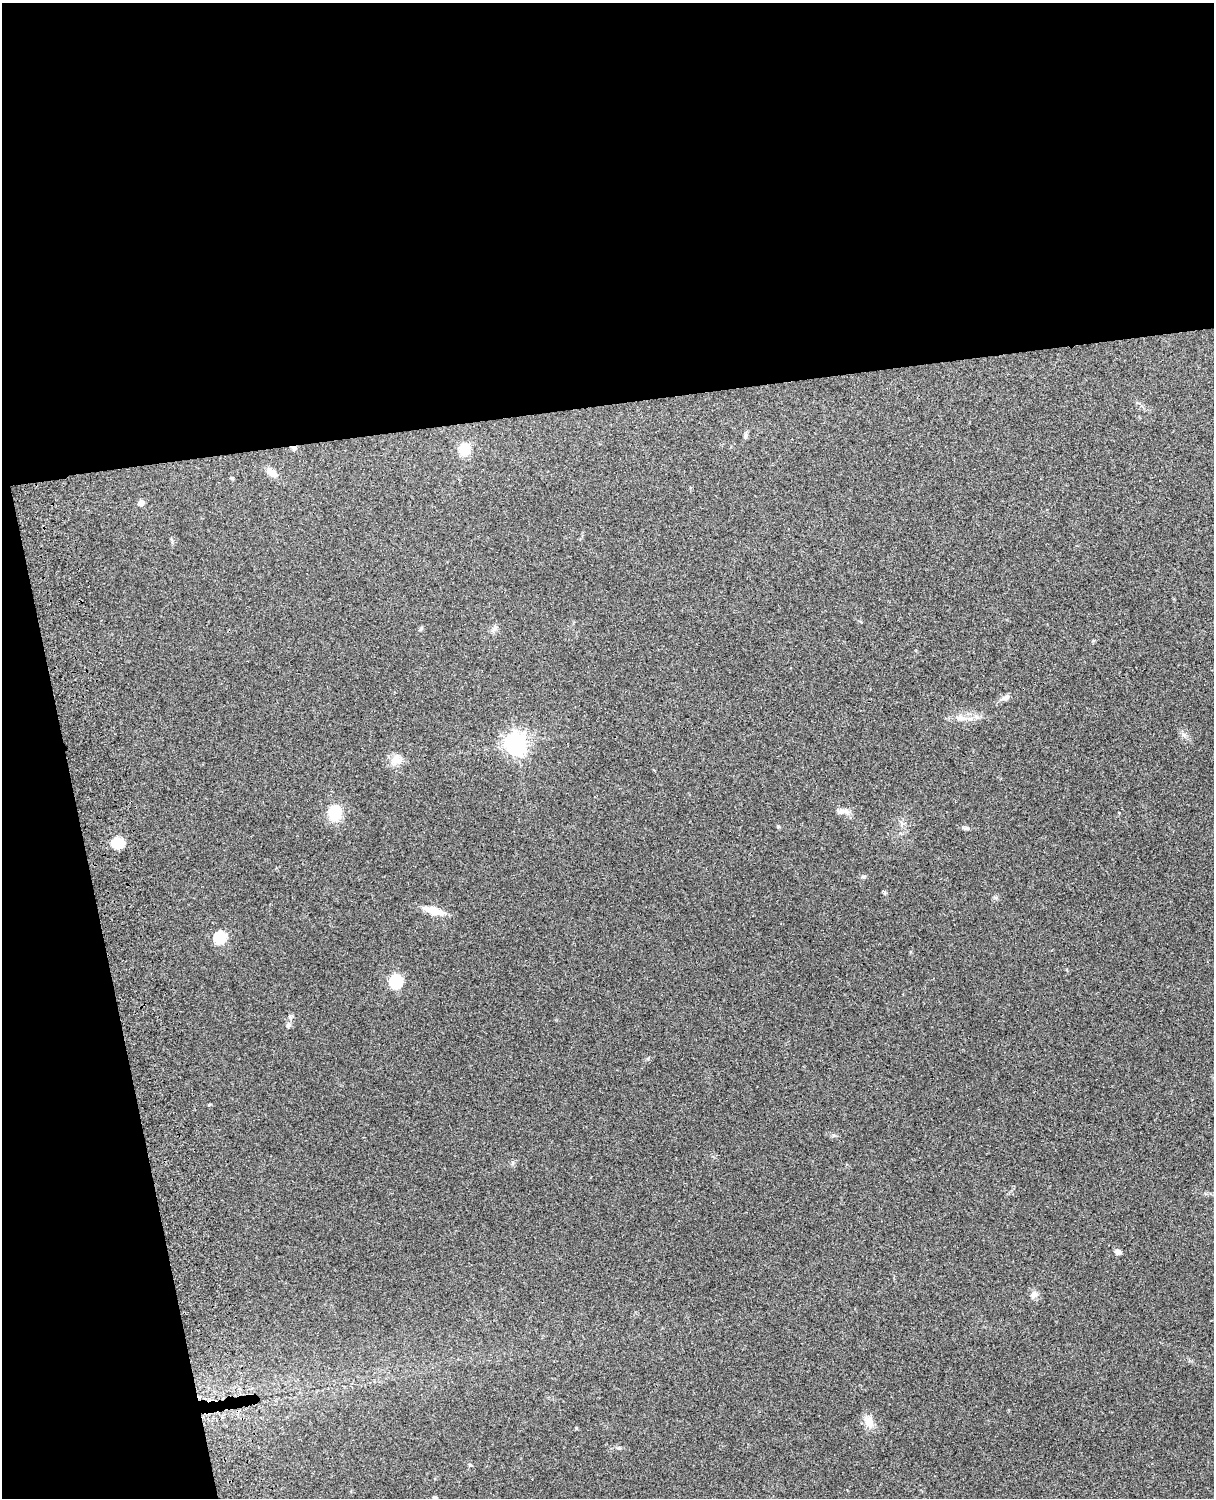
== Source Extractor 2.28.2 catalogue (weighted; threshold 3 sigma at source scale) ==
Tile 1 of 4 x 3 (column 1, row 1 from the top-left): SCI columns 119-1330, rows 3156-4651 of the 5088 x 4928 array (HDU 1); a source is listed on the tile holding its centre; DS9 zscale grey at full resolution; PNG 1216 x 1500 px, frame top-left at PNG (2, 3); no overlay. Shown black and unused: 33% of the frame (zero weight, under 3 of 4 exposures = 6% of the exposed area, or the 3 px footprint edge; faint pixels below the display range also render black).
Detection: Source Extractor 2.28.2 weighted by HDU 2 'WHT'; one run over the whole footprint, this tile lists its part. Background 0.279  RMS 0.0091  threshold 0.0411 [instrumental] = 3 sigma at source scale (4.5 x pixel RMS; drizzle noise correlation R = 1.50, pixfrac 1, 0.05/0.05 arcsec/px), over >= 5 px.
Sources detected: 25; all 25 listed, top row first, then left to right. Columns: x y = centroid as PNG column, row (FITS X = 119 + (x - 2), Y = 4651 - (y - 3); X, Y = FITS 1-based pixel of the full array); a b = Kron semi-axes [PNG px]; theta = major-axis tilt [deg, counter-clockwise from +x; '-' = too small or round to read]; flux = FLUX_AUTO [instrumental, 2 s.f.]
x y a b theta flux
294 448 6 5 - 3.1
464 449 11 10 - 19
272 473 13 8 -39 7.9
141 503 5 5 - 7.2
421 628 8 3 57 1.2
494 629 9 5 53 2.8
1005 698 11 6 15 4.1
961 718 18 7 -7 8.2
516 743 8 7 - 610
396 759 15 13 37 9.3
842 811 17 7 2 5.2
335 813 17 14 84 24
966 828 10 5 -5 2.1
118 843 15 12 3 13
863 877 6 4 0 1.5
433 911 25 9 -17 13
220 937 6 6 - 75
396 981 6 6 - 99
288 1025 8 5 42 2.2
1118 1252 7 6 - 3.2
1034 1294 11 8 86 4.3
869 1422 16 12 -49 9.1
619 1448 6 5 - 1.4
470 1465 6 3 -18 1.1
434 1498 5 4 - 2.9
Overlapping masked pixels (flux is a lower limit): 1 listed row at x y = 294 448
Isophote crosses this tile's border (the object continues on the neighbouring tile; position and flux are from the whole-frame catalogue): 1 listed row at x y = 434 1498
Unlisted compact peaks at least as high as the median listed source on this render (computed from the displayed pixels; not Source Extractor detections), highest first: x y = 1183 735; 778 826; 833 1135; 576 1428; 995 898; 648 1059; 209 1105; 885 893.